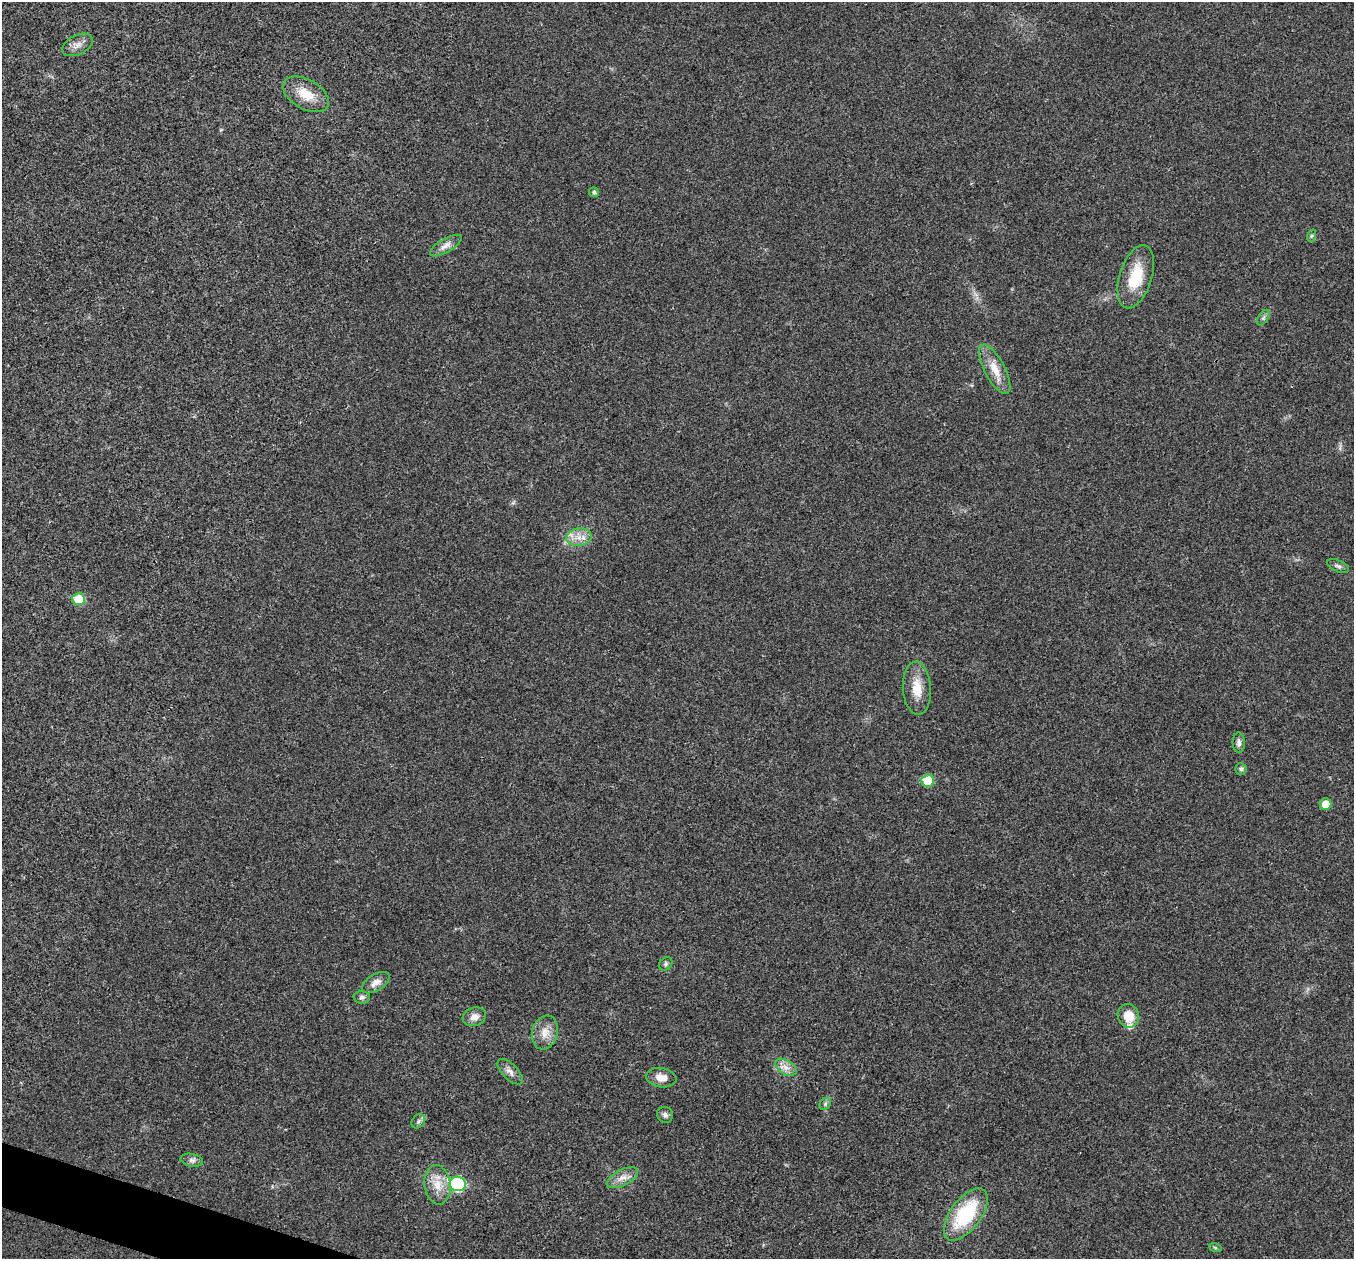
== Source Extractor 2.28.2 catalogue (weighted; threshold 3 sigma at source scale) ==
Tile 7 of 4 x 4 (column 3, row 2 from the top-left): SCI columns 2707-4058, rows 2650-3906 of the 5416 x 5431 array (HDU 1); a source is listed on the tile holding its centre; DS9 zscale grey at full resolution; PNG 1356 x 1261 px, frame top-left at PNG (2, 2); each listed source drawn as its Kron ellipse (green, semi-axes under 4 px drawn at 4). Shown black and unused: <1% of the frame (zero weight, under 3 of 4 exposures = <1% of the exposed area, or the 3 px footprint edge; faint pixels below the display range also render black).
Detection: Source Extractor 2.28.2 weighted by HDU 2 'WHT'; one run over the whole footprint, this tile lists its part. Background 0.0214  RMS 0.0052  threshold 0.0235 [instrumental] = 3 sigma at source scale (4.5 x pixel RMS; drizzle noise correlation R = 1.50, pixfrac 1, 0.05/0.05 arcsec/px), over >= 5 px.
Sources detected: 35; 1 inside a brighter listed object's ellipse — not listed separately; the other 34 listed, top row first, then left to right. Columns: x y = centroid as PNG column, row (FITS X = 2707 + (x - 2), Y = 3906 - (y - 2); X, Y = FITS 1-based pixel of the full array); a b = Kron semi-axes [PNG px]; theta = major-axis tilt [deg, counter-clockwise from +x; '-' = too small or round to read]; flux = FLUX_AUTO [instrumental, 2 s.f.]
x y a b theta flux
77 45 16 9 26 3.9
306 94 25 14 -30 11
594 192 5 5 - 1.1
1311 236 6 4 71 0.81
446 246 18 6 31 3.5
1136 277 33 16 73 18
1263 318 8 5 59 1.3
995 369 27 10 -62 8.6
579 537 13 8 8 5
1338 566 12 5 -23 1.6
79 599 6 6 - 13
917 688 26 14 -86 10
1239 743 10 6 -87 1.9
1241 769 6 6 - 1.4
928 781 6 6 - 15
1326 804 6 5 - 7.1
666 964 7 6 - 1.2
376 983 15 8 32 4
362 997 8 6 -3 1.6
1128 1016 12 10 -70 8.5
474 1017 12 9 17 3.5
545 1033 17 12 75 6.2
786 1067 12 7 -31 3.6
510 1072 16 7 -45 2.9
661 1078 15 9 -8 5
825 1104 6 5 - 1.1
665 1115 8 7 - 1.9
418 1121 8 6 47 1.4
192 1160 11 6 -11 2
622 1178 17 8 26 4.5
458 1184 8 7 - 52
438 1185 20 13 -83 8.5
966 1214 30 15 53 34
1215 1247 6 4 -20 0.73